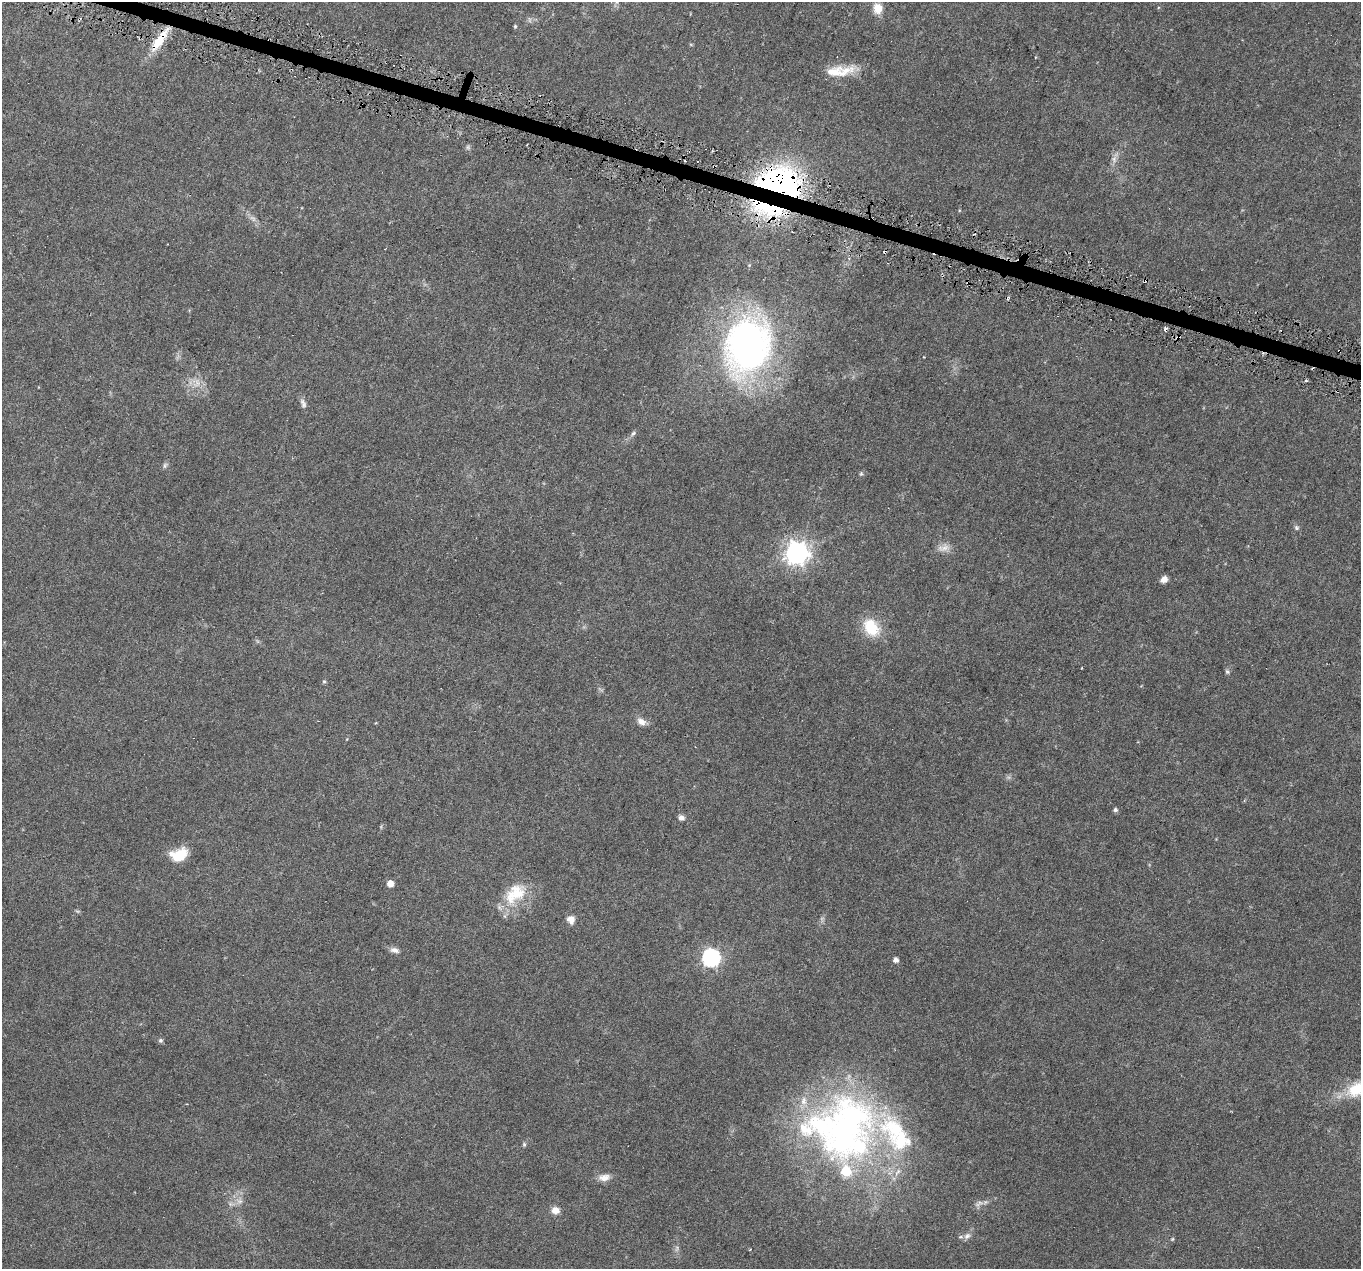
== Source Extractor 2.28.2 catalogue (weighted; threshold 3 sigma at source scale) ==
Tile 11 of 4 x 4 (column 3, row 3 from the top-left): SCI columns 2717-4075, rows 1494-2760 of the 5438 x 5586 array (HDU 1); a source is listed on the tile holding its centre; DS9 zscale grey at full resolution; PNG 1363 x 1271 px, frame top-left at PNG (2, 2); no overlay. Shown black and unused: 1% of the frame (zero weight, under 3 of 6 exposures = <1% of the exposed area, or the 3 px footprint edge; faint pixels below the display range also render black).
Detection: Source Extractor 2.28.2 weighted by HDU 2 'WHT'; one run over the whole footprint, this tile lists its part. Background 0.0422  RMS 0.0024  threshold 0.00978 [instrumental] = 3 sigma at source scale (4.09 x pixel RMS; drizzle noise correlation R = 1.36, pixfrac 0.8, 0.0396/0.0396 arcsec/px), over >= 5 px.
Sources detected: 57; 2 too faint to see at this stretch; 8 cosmic-ray / hot-pixel residue — not listed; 4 inside a brighter listed object's ellipse — not listed separately; the other 43 listed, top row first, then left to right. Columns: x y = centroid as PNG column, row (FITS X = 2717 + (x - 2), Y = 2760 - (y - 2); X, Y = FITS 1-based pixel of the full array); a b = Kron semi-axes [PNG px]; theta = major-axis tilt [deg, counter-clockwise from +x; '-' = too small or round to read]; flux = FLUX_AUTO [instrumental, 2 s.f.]
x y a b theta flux
878 8 13 11 -86 2.4
515 26 5 4 - 0.27
159 40 35 9 57 5.8
834 72 39 12 6 5
468 147 7 4 90 0.41
778 185 32 23 -5 90
767 208 51 16 -16 17
253 218 10 5 -63 0.86
1178 337 6 3 34 0.33
747 346 70 52 74 77
1306 381 4 3 - 0.32
197 383 17 8 -89 2
303 403 14 7 -71 0.89
633 433 8 6 48 0.53
165 465 8 5 71 0.5
861 474 6 5 - 0.33
1297 527 7 6 - 0.46
944 548 18 10 15 1.8
797 553 9 9 - 140
1164 579 8 6 33 1.3
871 627 23 17 -53 7
1227 672 7 5 -62 0.42
324 681 5 5 - 0.3
641 721 12 8 -27 1.4
1115 810 5 5 - 0.5
681 817 7 6 - 0.92
179 855 16 11 21 6.8
390 883 6 6 - 1.7
515 894 36 22 43 8.5
571 920 10 9 - 1.5
395 950 12 7 -15 1
711 958 7 7 - 64
896 960 5 5 - 0.99
160 1040 6 6 - 0.42
1357 1089 36 18 25 7.8
843 1128 92 84 7 100
524 1144 6 5 - 0.36
604 1177 16 9 6 1.7
239 1201 9 7 -1 1
979 1203 15 6 24 1.1
555 1210 8 7 - 1.8
967 1236 10 8 38 1.1
1172 1239 5 4 - 0.24
Overlapping masked pixels (flux is a lower limit): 5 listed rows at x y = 159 40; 778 185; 767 208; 1178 337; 747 346
Isophote crosses this tile's border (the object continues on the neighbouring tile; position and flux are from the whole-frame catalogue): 1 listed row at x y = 1357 1089